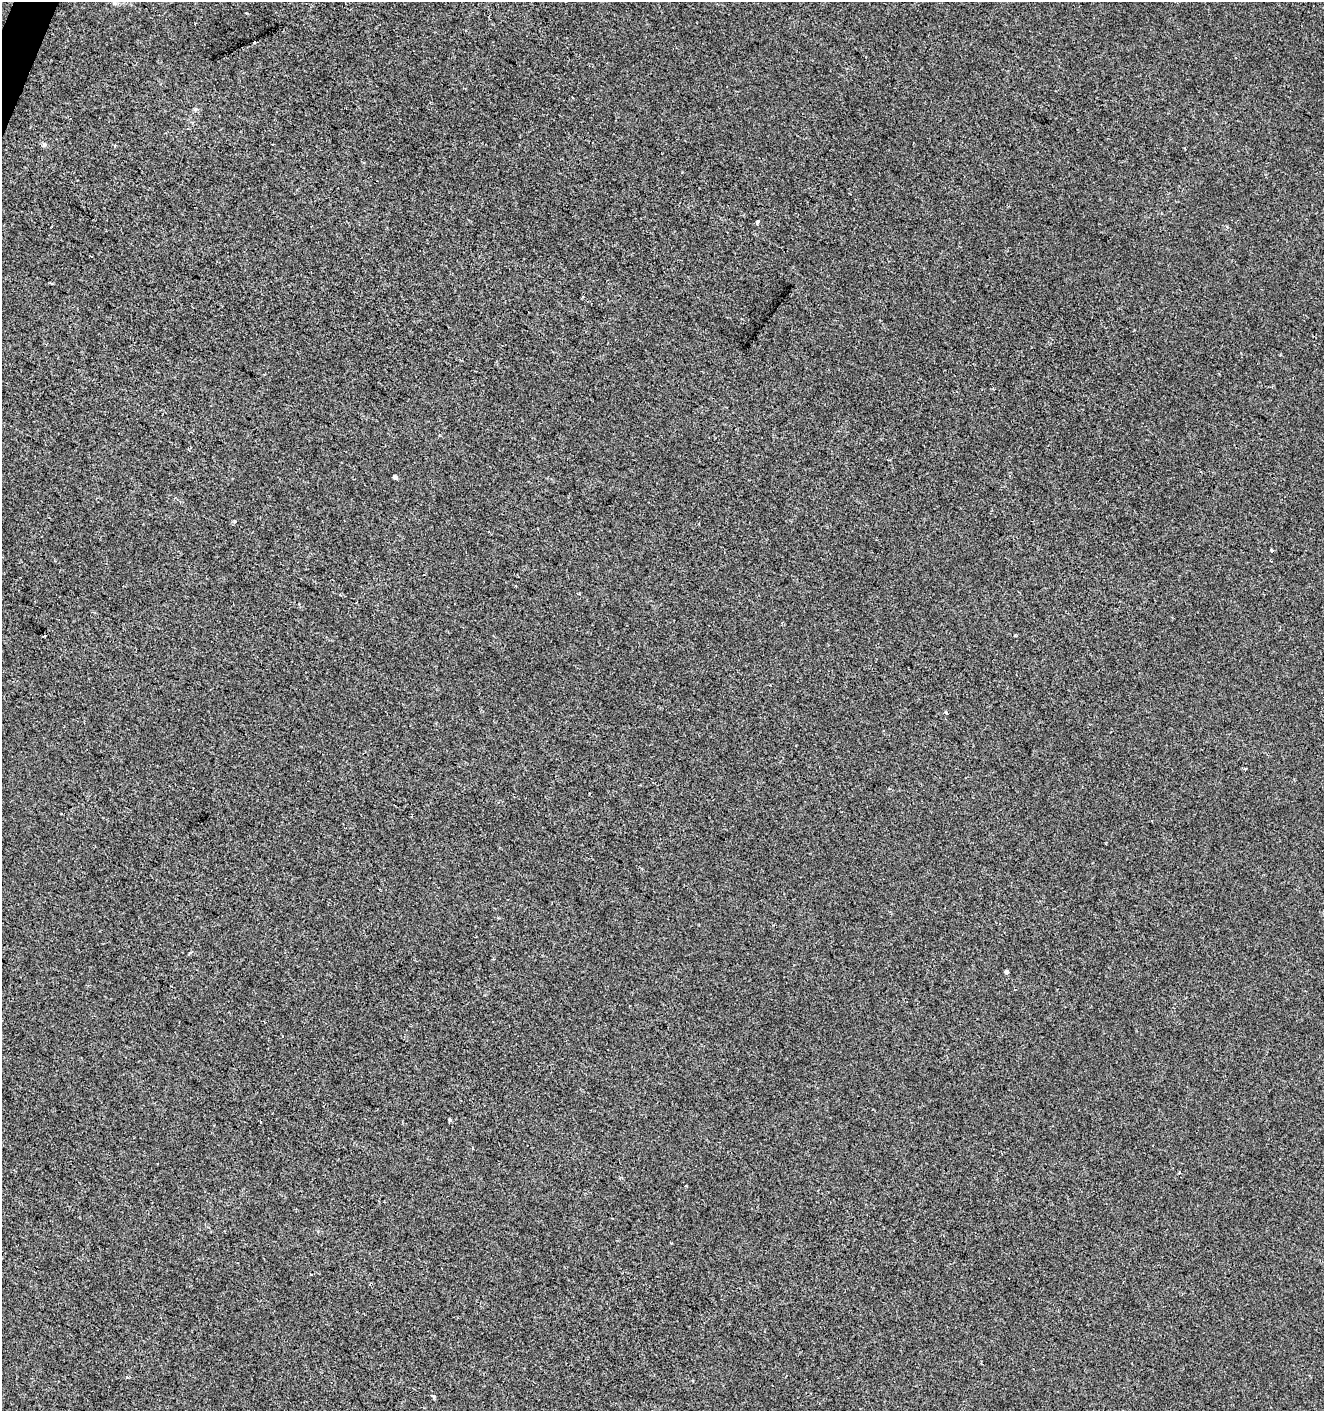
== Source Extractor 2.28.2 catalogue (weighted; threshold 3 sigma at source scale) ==
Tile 11 of 4 x 4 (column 3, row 3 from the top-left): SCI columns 2849-4170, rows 1417-2825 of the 5761 x 5642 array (HDU 1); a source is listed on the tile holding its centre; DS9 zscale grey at full resolution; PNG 1326 x 1413 px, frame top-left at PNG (2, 2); no overlay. Shown black and unused: <1% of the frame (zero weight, under 2 of 3 exposures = <1% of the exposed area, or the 3 px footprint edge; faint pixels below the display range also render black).
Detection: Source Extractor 2.28.2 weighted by HDU 2 'WHT'; one run over the whole footprint, this tile lists its part. Background -3.41e-04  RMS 0.0042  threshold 0.0188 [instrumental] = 3 sigma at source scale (4.5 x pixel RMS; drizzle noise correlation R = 1.50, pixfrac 1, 0.0396/0.0396 arcsec/px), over >= 5 px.
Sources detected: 16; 3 cosmic-ray / hot-pixel residue — not listed; the other 13 listed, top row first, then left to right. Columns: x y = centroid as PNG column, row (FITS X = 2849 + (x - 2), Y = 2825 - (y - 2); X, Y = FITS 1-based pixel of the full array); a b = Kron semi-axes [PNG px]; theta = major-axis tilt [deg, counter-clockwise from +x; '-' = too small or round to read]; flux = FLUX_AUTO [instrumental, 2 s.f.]
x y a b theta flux
114 3 6 4 -18 0.68
246 13 3 2 - 0.59
254 42 3 2 - 0.69
115 146 4 3 - 0.51
757 222 6 3 80 1.2
394 477 4 4 - 2.2
1272 550 3 3 - 0.72
1015 636 3 3 - 0.74
946 713 4 3 - 0.6
190 953 4 3 - 0.81
1007 972 4 3 - 2.6
450 1120 3 3 - 1
434 1396 4 3 - 1.4